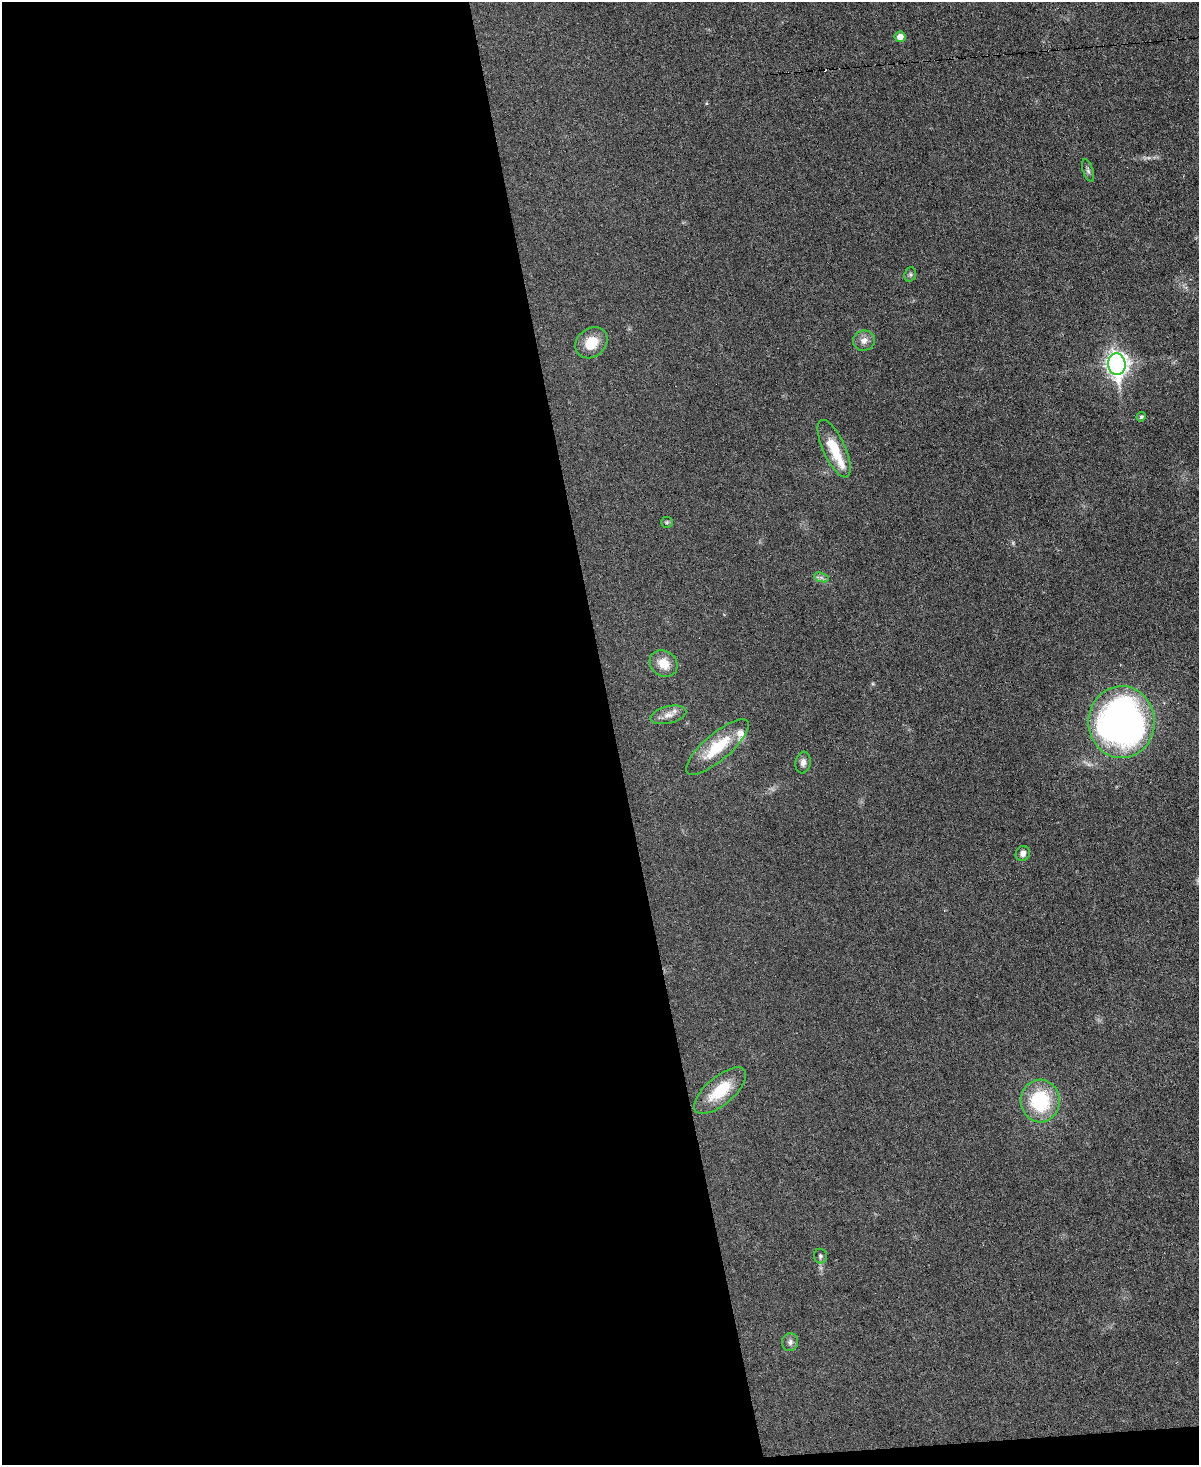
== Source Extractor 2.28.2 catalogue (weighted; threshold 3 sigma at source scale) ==
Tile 9 of 4 x 3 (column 1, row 3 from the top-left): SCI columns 2-1198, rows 247-1709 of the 4790 x 4768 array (HDU 1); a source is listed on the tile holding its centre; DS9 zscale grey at full resolution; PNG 1201 x 1467 px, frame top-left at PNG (2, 2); each listed source drawn as its Kron ellipse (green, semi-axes under 4 px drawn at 4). Shown black and unused: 52% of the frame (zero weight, under 3 of 6 exposures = <1% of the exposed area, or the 3 px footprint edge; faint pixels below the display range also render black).
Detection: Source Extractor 2.28.2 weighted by HDU 2 'WHT'; one run over the whole footprint, this tile lists its part. Background 0.0345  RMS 0.0041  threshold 0.0169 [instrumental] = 3 sigma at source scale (4.09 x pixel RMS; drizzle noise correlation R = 1.36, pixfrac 0.8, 0.05/0.05 arcsec/px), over >= 5 px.
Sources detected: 23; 1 too faint to see at this stretch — neither listed nor drawn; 2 inside a brighter listed object's ellipse — not listed separately; the other 20 listed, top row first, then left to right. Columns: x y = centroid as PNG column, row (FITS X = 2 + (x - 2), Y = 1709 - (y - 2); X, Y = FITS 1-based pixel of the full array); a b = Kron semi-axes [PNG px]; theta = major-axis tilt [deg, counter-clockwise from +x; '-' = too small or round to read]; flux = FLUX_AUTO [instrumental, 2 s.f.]
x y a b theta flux
900 37 5 5 - 2.6
1088 170 11 5 -71 1
910 274 7 5 71 0.75
864 341 11 10 - 2.5
591 343 17 14 40 7.7
1117 364 11 8 -83 220
1141 417 5 4 - 0.69
834 449 31 11 -65 12
667 522 6 5 - 0.61
821 577 7 4 -19 0.93
664 663 15 12 -37 5.5
668 715 18 8 14 3.1
1121 722 36 33 -90 190
717 747 40 13 41 14
803 762 11 7 81 1.8
1023 853 8 7 - 1.9
720 1091 32 14 40 13
1040 1101 21 19 -87 25
820 1256 7 6 - 0.85
790 1342 9 8 - 1.5